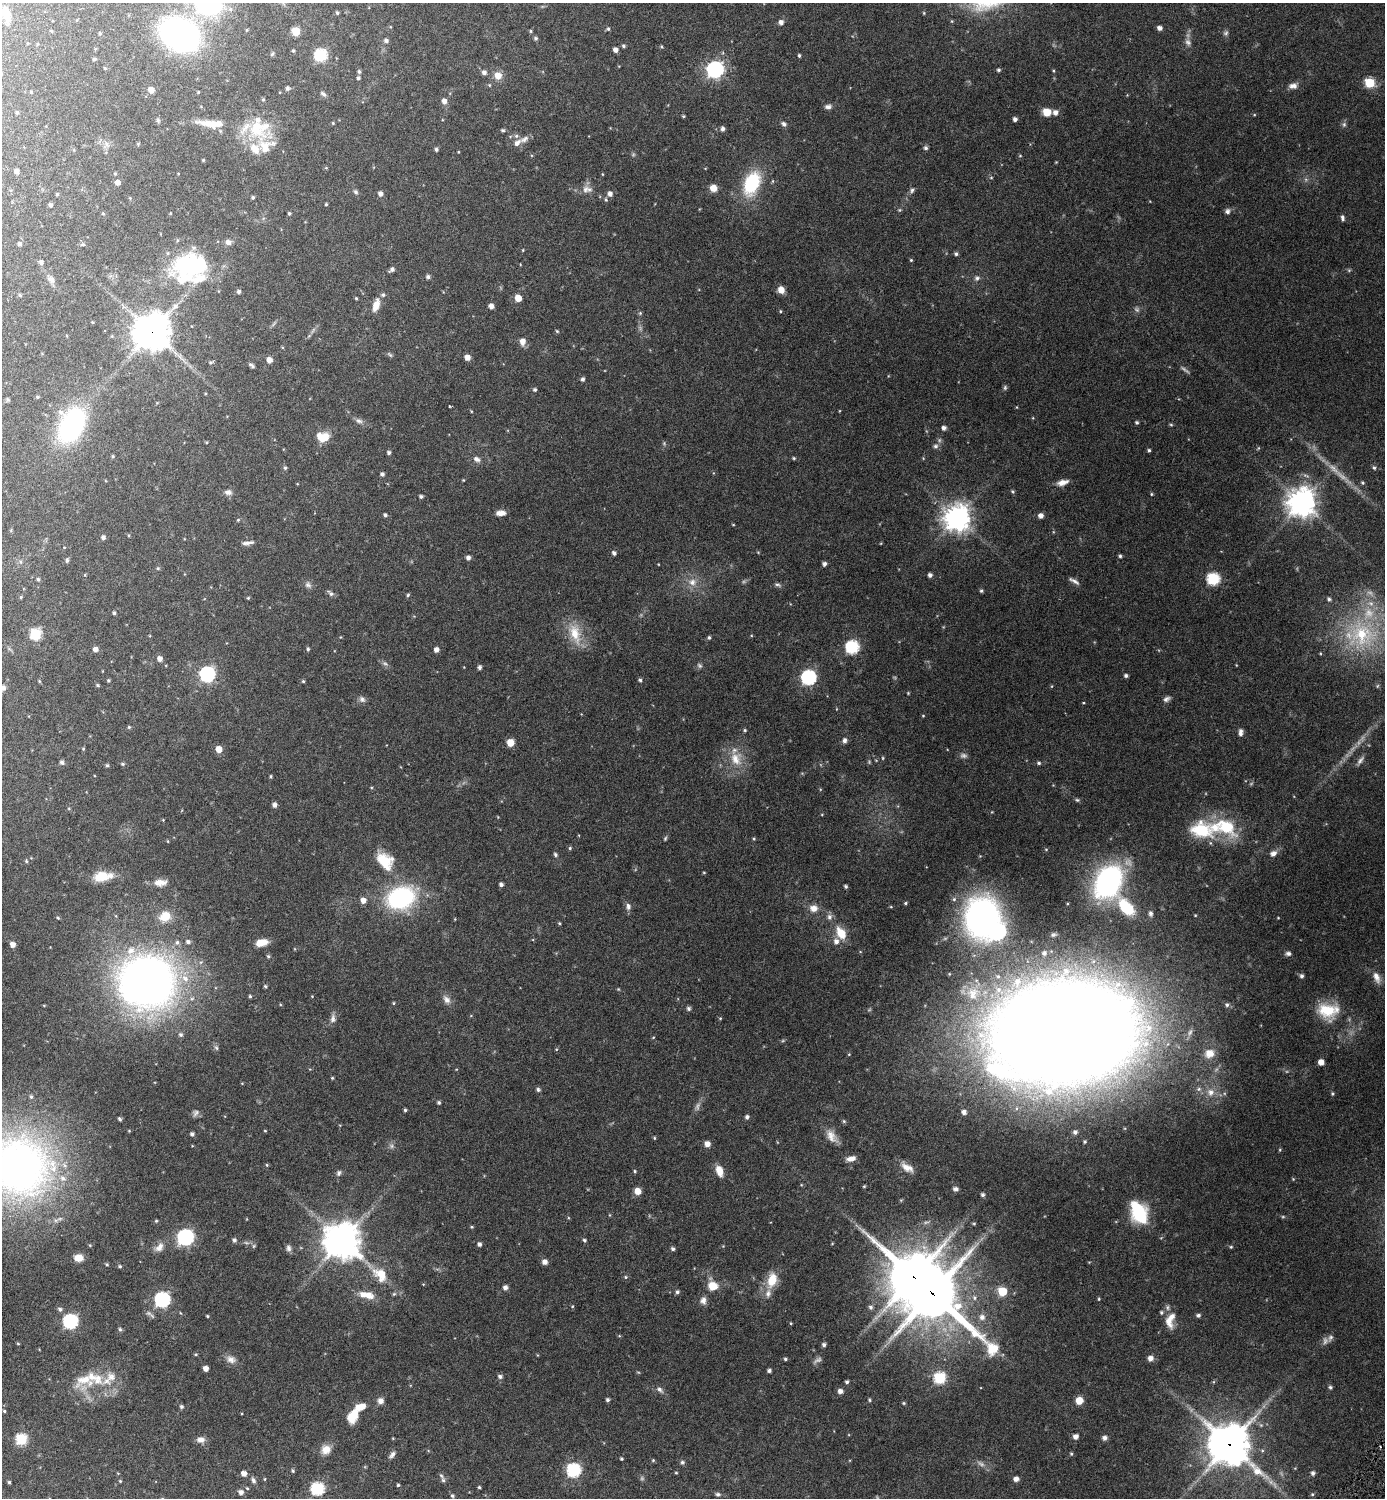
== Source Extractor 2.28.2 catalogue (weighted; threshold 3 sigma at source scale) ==
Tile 11 of 4 x 4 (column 3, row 3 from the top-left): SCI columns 3094-4476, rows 1525-3020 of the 6046 x 6043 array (HDU 1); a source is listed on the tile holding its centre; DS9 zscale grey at full resolution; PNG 1387 x 1500 px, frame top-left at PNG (2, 3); no overlay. Shown black and unused: <1% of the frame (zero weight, under 3 of 6 exposures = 1% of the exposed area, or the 3 px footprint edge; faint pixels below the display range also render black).
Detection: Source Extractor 2.28.2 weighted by HDU 2 'WHT'; one run over the whole footprint, this tile lists its part. Background 0.0801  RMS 0.0037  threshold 0.0151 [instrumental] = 3 sigma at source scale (4.09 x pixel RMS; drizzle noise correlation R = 1.36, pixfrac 0.8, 0.05/0.05 arcsec/px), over >= 5 px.
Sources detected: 448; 15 too faint to see at this stretch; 3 inside a brighter object's white glare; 1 long thin detection or spike segment (spike, bleed or trail) — not listed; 23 inside a brighter listed object's ellipse — not listed separately; the other 406 listed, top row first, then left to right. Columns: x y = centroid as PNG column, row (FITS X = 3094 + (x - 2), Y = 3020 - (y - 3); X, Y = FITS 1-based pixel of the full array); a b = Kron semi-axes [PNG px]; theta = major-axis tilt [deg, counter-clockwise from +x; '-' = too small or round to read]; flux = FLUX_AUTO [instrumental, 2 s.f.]
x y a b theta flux
209 3 32 28 -29 35
337 13 4 4 - 0.45
6 14 18 8 -71 3.7
781 22 5 5 - 1.3
1160 28 4 4 - 1.2
608 29 5 4 - 0.43
51 31 4 3 - 0.25
296 31 5 5 - 9.2
531 31 5 3 - 0.33
1226 33 8 6 36 0.65
100 34 4 4 - 0.35
179 35 32 25 -26 82
535 38 6 4 -16 0.46
386 41 5 5 - 0.8
1188 42 9 7 -56 1.1
623 46 4 4 - 0.49
661 47 5 4 - 0.35
615 50 5 4 - 1.4
293 51 4 3 - 0.34
272 54 6 5 - 0.45
321 55 6 6 - 31
799 55 4 3 - 0.43
94 59 4 4 - 0.36
715 69 7 7 - 97
998 70 4 4 - 0.5
359 71 5 4 - 0.52
1054 71 4 3 - 0.29
484 72 6 5 - 0.97
498 76 8 8 - 2.8
358 78 4 4 - 0.52
1370 83 6 5 - 15
489 85 5 4 - 0.31
1293 86 11 7 2 1.6
287 88 5 4 - 0.71
151 90 5 5 - 1.9
31 92 3 3 - 0.27
323 94 8 5 -32 0.7
263 99 5 4 - 0.36
444 101 6 5 - 1.4
828 107 9 5 0 1
17 112 4 4 - 0.33
1047 112 6 6 - 5.2
1055 112 6 6 - 1.5
1254 115 5 3 - 0.26
683 116 4 3 - 0.31
1015 119 4 4 - 1.1
158 120 6 5 - 0.46
211 123 39 10 -5 6.4
333 123 4 4 - 0.29
784 124 7 5 -40 0.82
1344 124 7 6 - 0.65
257 128 30 22 -76 14
722 129 5 5 - 0.91
503 130 6 4 -3 0.42
516 136 6 5 - 0.68
524 139 14 7 27 1.6
106 144 7 5 -89 0.81
138 144 5 4 - 0.29
926 148 5 5 - 0.61
436 149 5 4 - 0.57
458 152 4 2 - 0.19
1020 156 5 3 - 0.26
203 160 3 3 - 0.28
1056 162 3 3 - 0.21
326 168 5 3 - 0.26
16 171 4 4 - 1.1
115 174 4 4 - 0.32
991 177 5 3 - 0.3
117 182 5 5 - 1.7
751 183 21 12 67 20
713 188 6 6 - 2.9
585 190 12 8 86 1.5
912 190 7 5 73 0.64
355 192 6 5 - 0.65
57 194 4 4 - 0.34
380 194 5 5 - 1.2
610 194 6 5 - 1.3
253 197 4 3 - 0.44
130 198 4 3 - 0.25
326 204 3 3 - 0.3
50 205 4 4 - 0.57
1227 211 7 6 - 0.9
289 213 3 3 - 0.45
103 214 5 3 - 0.25
1342 218 7 4 -78 0.75
228 242 7 7 - 1.2
20 244 5 5 - 0.59
83 244 6 4 0 0.37
523 250 4 3 - 0.22
956 254 5 4 - 0.61
911 260 4 4 - 0.3
41 262 5 5 - 0.81
188 264 35 23 19 27
392 270 6 4 39 0.89
428 277 5 4 - 0.77
977 278 8 6 18 0.88
51 279 11 8 -47 1.3
781 290 6 5 - 2.9
239 291 5 5 - 0.75
20 295 5 4 - 0.33
383 295 5 5 - 0.58
356 298 4 3 - 0.31
518 298 5 5 - 3.9
376 305 13 6 71 3.1
175 306 13 7 45 1.9
491 306 5 4 - 1.4
780 311 4 3 - 0.3
640 313 5 4 - 0.37
557 331 5 4 - 0.34
152 332 12 11 - 630
523 342 8 7 - 1.9
390 355 9 4 -44 0.45
467 357 5 5 - 2.2
269 360 6 6 - 1.5
211 362 5 5 - 0.46
252 365 7 3 -44 0.69
583 379 5 5 - 0.66
1005 388 7 5 72 0.52
535 389 4 4 - 0.52
37 397 4 3 - 0.37
450 406 2 2 - 0.27
471 411 5 3 - 0.23
359 421 11 6 -27 1.1
1137 422 4 4 - 0.45
71 425 33 21 65 43
1171 425 6 4 -2 0.33
944 428 5 5 - 0.95
324 437 13 9 44 4.1
206 442 3 3 - 0.26
936 446 6 6 - 0.8
1149 450 4 3 - 0.48
389 453 4 4 - 0.66
113 456 4 4 - 0.32
794 458 5 4 - 0.35
477 459 10 6 -32 1.1
285 468 5 4 - 0.51
1333 468 20 7 -46 2.9
1374 468 5 4 - 0.49
382 474 4 4 - 0.77
1062 482 14 6 15 2.1
1363 483 5 5 - 0.41
1013 491 5 4 - 0.41
228 492 10 7 -10 1.1
1151 494 4 4 - 0.31
421 496 4 4 - 0.56
1302 502 10 10 - 330
501 513 10 5 1 2.1
385 515 4 4 - 0.53
1041 516 5 5 - 1.6
957 518 9 9 - 310
238 520 5 4 - 0.34
128 535 5 3 - 0.25
103 537 5 5 - 0.8
247 543 16 4 8 1.1
64 547 4 3 - 0.24
614 553 5 4 - 0.9
1120 556 4 4 - 0.51
468 558 5 5 - 1
67 560 5 4 - 0.66
824 564 4 4 - 0.85
158 568 5 4 - 0.4
930 575 4 4 - 0.91
38 579 5 4 - 0.42
1213 579 6 6 - 31
692 582 11 10 - 2.5
308 585 10 8 -53 1.1
778 585 10 4 -19 0.65
981 591 5 4 - 0.44
330 593 10 5 -45 0.79
408 595 5 4 - 0.39
21 597 5 3 - 0.26
248 598 4 4 - 0.31
1329 599 5 5 - 0.62
114 613 4 4 - 0.56
575 633 29 14 -72 7
35 634 6 6 - 22
1362 635 32 31 - 23
709 637 5 4 - 0.53
852 647 6 6 - 38
95 649 5 5 - 1.4
308 649 5 4 - 0.48
436 650 5 4 - 1.4
160 659 5 5 - 1.6
385 664 7 4 -2 0.55
699 666 8 6 -38 0.64
479 667 4 4 - 0.76
207 674 7 6 - 68
1126 676 4 4 - 0.66
809 677 7 7 - 58
108 680 3 3 - 0.36
640 680 5 4 - 0.54
39 681 4 3 - 0.28
303 681 4 4 - 0.37
98 685 4 3 - 0.37
3 688 7 7 - 0.95
908 693 4 3 - 0.25
362 699 10 7 -44 0.99
1166 699 9 6 33 0.96
923 716 4 3 - 0.25
129 727 4 4 - 0.34
745 730 4 4 - 0.33
1241 733 10 5 87 1.1
845 740 6 5 - 0.96
510 743 6 5 - 4.2
83 749 4 4 - 0.3
219 749 5 5 - 3.5
883 758 5 3 - 0.28
736 759 21 16 -69 6
1360 760 13 5 51 1.1
62 762 5 5 - 0.79
1039 763 6 4 -15 0.54
122 764 5 4 - 0.41
107 765 5 4 - 0.44
271 776 4 3 - 0.33
1077 800 6 5 - 0.48
275 805 5 4 - 1.2
163 820 4 4 - 0.22
1201 830 32 22 -7 14
665 838 6 4 69 0.41
754 839 4 4 - 0.31
167 841 5 3 - 0.23
570 848 4 4 - 0.39
1273 853 9 7 29 1.5
555 855 5 4 - 0.62
26 861 5 4 - 0.4
384 861 25 16 -52 7.6
704 872 4 3 - 0.24
102 876 22 10 8 6.1
1108 882 26 19 63 71
160 883 17 9 2 2.5
501 884 4 4 - 0.9
846 886 4 4 - 0.56
401 898 21 15 18 48
954 899 6 6 - 0.63
363 900 6 6 - 1.8
905 903 4 3 - 0.38
628 906 10 7 -88 1.1
1126 907 22 11 -49 13
813 908 10 9 - 2.3
1150 913 9 6 -82 1
165 916 15 13 24 4.5
829 917 8 7 - 1.1
982 917 38 31 84 86
58 918 4 3 - 0.3
559 923 4 3 - 0.33
841 933 15 9 -61 5.3
177 942 7 5 75 0.82
188 942 6 5 - 0.83
261 942 12 7 15 4.4
13 944 5 4 - 1.7
1044 953 5 4 - 0.64
1288 953 7 5 -5 0.83
268 956 5 4 - 0.44
1302 976 5 5 - 0.74
1377 977 15 8 -69 2.1
185 978 11 9 -41 3
147 981 38 35 -6 240
265 986 4 4 - 0.44
618 989 5 4 - 0.28
973 994 18 15 68 5.4
250 996 4 4 - 0.42
312 996 3 3 - 0.21
447 1000 12 8 -47 1.6
393 1003 4 4 - 0.28
1227 1005 6 5 - 0.68
689 1008 5 5 - 0.68
1328 1011 25 17 -6 10
720 1018 4 4 - 0.28
333 1019 12 7 88 1.3
1064 1032 96 64 9 1300
181 1035 6 5 - 0.64
653 1037 5 3 - 0.24
216 1048 7 5 -66 0.64
1209 1053 11 10 - 3.3
1321 1062 5 5 - 2.5
332 1078 4 3 - 0.3
538 1089 6 5 - 0.57
1199 1089 7 5 22 0.8
1211 1092 11 10 - 2.6
1332 1094 4 4 - 0.38
439 1102 4 4 - 0.49
405 1110 4 4 - 0.44
964 1112 5 5 - 1.2
196 1113 10 8 60 0.99
747 1117 5 4 - 0.69
120 1119 4 3 - 0.46
844 1121 5 4 - 0.4
265 1131 4 3 - 0.2
1075 1132 5 4 - 0.7
192 1134 4 4 - 0.75
831 1136 18 10 -63 2.7
654 1138 4 3 - 0.31
707 1144 5 5 - 2.2
391 1146 8 6 -22 0.78
1280 1150 5 3 - 0.26
851 1159 11 6 11 1.7
267 1165 4 4 - 0.31
19 1166 89 81 -29 140
907 1168 17 8 -29 2.6
635 1171 4 3 - 0.35
719 1171 13 8 -72 2.9
339 1173 8 6 72 0.68
1293 1179 4 4 - 0.26
864 1186 4 4 - 0.32
955 1189 6 5 - 0.76
637 1191 6 6 - 3.1
983 1195 4 4 - 0.69
1139 1213 23 13 -63 19
156 1221 4 4 - 0.33
974 1223 5 3 - 0.32
472 1227 4 4 - 0.31
185 1237 7 7 - 73
234 1240 6 5 - 0.75
584 1240 4 4 - 0.53
342 1241 12 12 - 600
479 1244 5 5 - 0.79
90 1245 5 4 - 0.31
254 1246 6 5 - 0.43
159 1247 14 9 46 1.9
1231 1247 5 4 - 0.35
288 1248 9 6 -85 0.95
673 1249 5 4 - 0.67
79 1258 10 8 1 2.8
545 1262 6 5 - 1.4
107 1264 4 4 - 0.35
120 1266 5 4 - 0.42
380 1274 22 15 -45 6
626 1277 5 4 - 0.4
913 1277 17 16 - 1000
772 1280 18 11 77 5.8
713 1286 12 10 -10 3.9
505 1287 5 5 - 1.1
1002 1291 6 5 - 9.9
677 1292 5 5 - 0.63
932 1293 22 18 -42 1500
394 1294 5 4 - 0.4
368 1295 16 10 -18 3.4
162 1299 7 7 - 58
1099 1299 4 4 - 0.29
703 1300 10 8 86 1.4
572 1306 4 4 - 0.27
871 1307 6 6 - 0.74
60 1309 6 5 - 0.72
1198 1315 5 4 - 0.74
207 1316 4 3 - 0.32
982 1317 7 7 - 1.4
1170 1320 22 11 77 4
70 1321 7 7 - 52
791 1323 3 3 - 0.26
120 1329 5 5 - 0.51
619 1336 5 3 - 0.25
1330 1338 10 6 56 0.8
18 1343 4 3 - 0.27
824 1345 4 4 - 0.76
196 1354 5 4 - 0.33
1150 1358 6 5 - 1.6
231 1359 13 9 -29 1.8
785 1359 4 4 - 0.47
206 1368 4 4 - 1.7
769 1370 4 3 - 0.67
500 1376 6 5 - 0.83
940 1378 6 6 - 26
84 1379 32 20 21 9
847 1382 4 4 - 0.58
1330 1387 5 5 - 0.48
660 1390 10 6 -44 1
840 1391 5 5 - 1.4
607 1400 4 4 - 0.6
869 1400 5 4 - 0.35
1079 1400 5 5 - 5.4
380 1401 7 7 - 1.5
904 1403 4 4 - 0.34
181 1407 5 5 - 0.57
360 1407 15 8 29 3.7
4 1411 4 3 - 0.35
351 1417 11 10 - 4.1
1075 1436 5 5 - 1.5
1104 1438 6 5 - 1
21 1439 6 6 - 22
201 1440 9 7 -5 1.8
1229 1444 15 14 - 800
326 1449 12 11 - 2.8
1071 1454 5 4 - 0.37
392 1455 10 5 47 1.1
621 1459 3 3 - 0.39
653 1460 4 4 - 0.35
682 1462 6 5 - 0.61
574 1470 7 6 - 42
293 1471 4 4 - 0.42
244 1473 5 4 - 1.9
676 1473 4 3 - 0.28
1313 1473 5 5 - 0.83
265 1479 4 3 - 0.23
1016 1479 5 5 - 1.4
253 1480 7 5 -63 0.78
443 1480 8 6 -74 0.82
120 1481 4 3 - 0.28
9 1482 4 3 - 0.41
398 1485 3 3 - 0.41
479 1487 3 3 - 0.37
247 1488 4 3 - 0.29
317 1489 6 6 - 35
241 1492 6 5 - 1.1
718 1494 7 5 -5 0.62
1312 1494 5 4 - 0.36
452 1496 5 5 - 0.46
Overlapping masked pixels (flux is a lower limit): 4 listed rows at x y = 152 332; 913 1277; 932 1293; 1229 1444
Isophote crosses this tile's border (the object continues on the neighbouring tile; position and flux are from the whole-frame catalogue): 4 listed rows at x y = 209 3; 179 35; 3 688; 19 1166